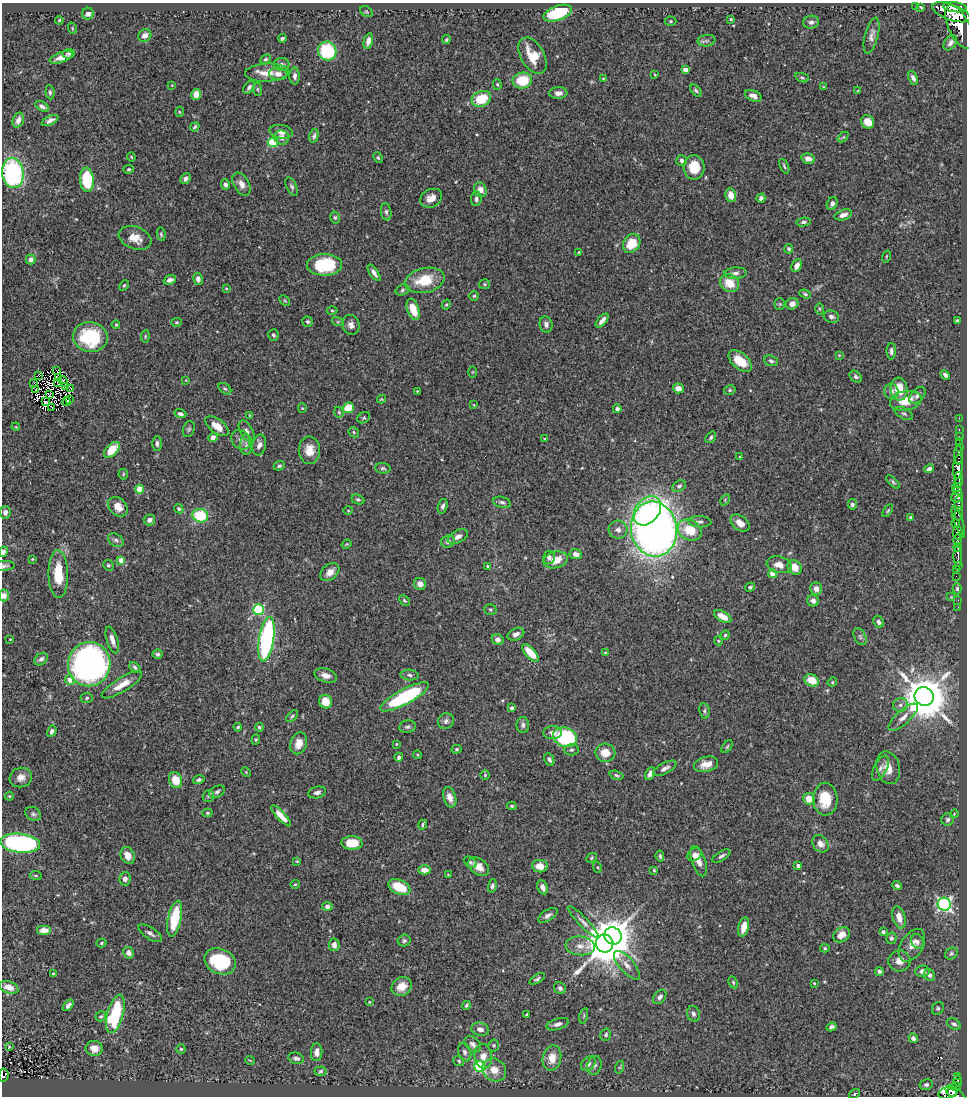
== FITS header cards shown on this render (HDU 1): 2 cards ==
NAXIS1  =                  965
NAXIS2  =                 1094

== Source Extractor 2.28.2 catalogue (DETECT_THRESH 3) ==
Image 965 x 1094 px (HDU 1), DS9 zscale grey, 1 PNG px = 1 image px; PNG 969 x 1098 px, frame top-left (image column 1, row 1094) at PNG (2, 3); each listed source drawn as its Kron ellipse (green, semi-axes under 4 px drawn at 4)
Background 0.708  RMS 0.026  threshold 0.0769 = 3 sigma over >= 5 px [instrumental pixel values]
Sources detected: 438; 5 with non-positive FLUX_AUTO (blend fragments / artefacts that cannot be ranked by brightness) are neither listed nor drawn; the other 433 listed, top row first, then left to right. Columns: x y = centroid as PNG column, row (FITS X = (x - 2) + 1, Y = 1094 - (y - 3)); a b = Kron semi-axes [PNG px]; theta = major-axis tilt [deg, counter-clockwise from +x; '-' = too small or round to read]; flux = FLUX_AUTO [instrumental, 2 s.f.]
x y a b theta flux
916 6 2 2 - 5.4
921 7 4 3 - 1.8
955 7 12 5 -8 1800
366 12 7 5 -35 2.4
951 12 20 8 -20 3500
558 13 15 7 20 100
88 14 6 6 - 7.6
731 19 3 3 - 1.7
59 20 4 3 - 1.7
671 21 6 4 -1 2.8
811 22 8 6 11 5.7
959 27 24 10 -64 3400
72 28 6 3 -72 2
145 35 7 6 - 11
872 35 18 6 75 10
282 38 4 3 - 3.5
446 40 4 3 - 2.4
368 41 8 4 78 10
706 41 9 6 6 5.3
950 43 8 5 54 6.9
327 51 9 9 - 110
69 54 6 4 6 3.8
533 56 20 11 -59 39
61 57 12 5 19 13
265 59 5 4 - 3.2
282 64 7 6 - 5.7
685 70 4 4 - 19
267 73 22 9 3 23
278 74 9 6 -7 9.5
655 75 4 2 - 1.4
295 76 8 5 -88 7.3
802 78 7 3 -18 2.6
913 78 7 4 -64 7
603 79 4 3 - 1.7
522 81 10 8 8 51
497 84 5 4 - 2.1
172 85 3 3 - 1.2
249 87 7 4 53 5.2
824 87 4 3 - 1.6
258 89 7 3 -82 2.1
696 90 7 4 -51 3.3
858 91 4 3 - 1.9
50 92 7 4 -84 3.4
558 93 9 5 3 8.1
196 95 5 4 - 17
753 96 9 5 -22 11
481 99 10 7 23 55
42 106 7 4 -32 5.5
179 112 5 3 - 1.7
18 120 8 5 69 10
50 120 9 4 27 7.1
868 122 7 6 - 20
195 127 5 3 - 2.6
281 132 12 7 -9 12
314 136 7 4 75 4.5
843 137 6 4 43 2.4
282 138 7 7 - 9
273 142 5 5 - 92
131 157 4 4 - 1.6
378 158 5 3 - 2.2
808 159 7 5 -15 9.5
682 160 5 5 - 4.6
784 166 7 3 -63 2.8
694 167 12 10 -85 48
129 169 5 4 - 2.2
13 173 15 10 -84 240
186 179 6 5 - 6.3
87 180 12 7 -86 87
225 184 5 4 - 6.3
241 184 12 7 -60 13
292 186 10 5 -63 4.4
480 190 7 6 - 12
731 195 7 5 -79 19
431 198 11 9 28 16
761 198 5 4 - 5.6
476 199 7 5 83 6.3
832 204 6 5 - 6.9
386 212 8 5 -83 4.2
843 215 9 5 18 9.5
335 217 6 4 -75 2.6
803 222 7 4 9 3.8
161 234 7 4 -80 2.9
135 238 17 11 -21 22
632 243 10 8 56 44
789 249 5 4 - 2.9
579 252 3 3 - 2.3
886 257 6 3 71 1.6
31 259 5 5 - 6.4
325 265 17 11 1 96
797 266 7 4 60 9.1
374 273 9 4 -56 7.3
735 273 11 5 2 7.2
198 279 6 5 - 8.4
170 280 6 4 20 6.8
425 280 20 12 12 57
730 283 10 8 -34 33
485 284 5 5 - 2.3
124 285 5 4 - 2.2
226 288 4 4 - 1.3
402 290 7 5 19 3.5
805 294 6 4 -22 2.6
474 296 5 5 - 2.3
285 300 6 4 -44 2.1
780 304 5 5 - 2.2
792 304 6 6 - 9.1
446 305 5 4 - 2.6
413 309 11 6 -70 35
819 309 6 4 -90 2.1
332 310 5 3 - 1.8
831 317 8 6 -18 6.4
957 320 3 3 - 2
602 321 8 4 49 8.6
176 322 5 4 - 2.3
308 322 5 5 - 3
338 322 6 4 -18 2.2
546 324 8 6 -75 5.8
116 325 4 3 - 2.1
351 325 10 8 -74 9
273 335 6 5 - 3.6
145 336 6 4 84 2.3
90 337 17 15 -12 110
891 351 8 4 90 5
839 355 4 3 - 1.4
740 361 14 8 -40 35
771 361 7 5 -20 4
57 370 3 2 - 2.6
473 372 6 4 89 1.9
38 375 2 2 - 2
945 375 5 4 - 5.8
58 377 4 2 - 0.76
856 377 7 5 -41 4.7
186 380 4 3 - 1.1
63 381 5 2 - 2.4
58 382 2 2 - 1.5
34 384 4 2 - 1.8
65 387 4 3 - 0.98
678 388 5 5 - 13
36 389 3 2 - 1.3
71 389 3 2 - 1.3
225 389 7 4 -38 3
899 389 11 8 -82 34
730 390 6 4 13 3.3
417 391 4 3 - 1.4
891 391 8 7 - 8
49 395 4 2 - 1.1
917 395 10 6 48 6.9
70 399 3 2 - 1.1
381 399 4 4 - 1.6
906 401 16 9 11 33
46 402 3 2 - 1.3
66 402 4 2 - 3.9
474 405 4 2 - 1.2
51 407 3 2 - 0.63
302 408 5 4 - 1.8
348 408 6 5 - 42
617 409 4 4 - 5
339 412 6 4 -70 2.3
904 413 10 5 -28 3.9
180 414 6 4 -22 5.7
249 415 4 2 - 1.4
364 418 7 5 35 2.8
959 418 2 2 - 8.6
217 426 13 7 -38 20
16 427 4 3 - 1.3
189 429 8 5 72 3.8
959 429 3 2 - 15
247 431 12 6 -60 7
354 432 5 4 - 2.4
959 436 2 2 - 10
213 437 5 4 - 9.1
711 437 6 4 53 3.5
545 439 4 4 - 1.8
241 440 10 8 -47 9.3
959 442 2 2 - 11
157 443 7 5 -90 5.1
246 445 10 6 87 5.8
259 445 10 7 78 9.4
959 447 2 2 - 7.8
112 450 10 5 47 42
309 450 14 10 -89 22
958 455 9 2 -90 59
739 457 3 2 - 1.4
279 466 6 4 23 3
958 466 12 5 83 970
383 468 8 5 -3 3.6
929 469 5 3 - 6.6
123 474 5 5 - 2.5
959 478 6 4 86 430
893 482 8 4 -45 3.2
959 482 4 4 - 290
679 486 7 5 34 4.3
955 488 3 3 - 88
140 489 4 4 - 43
957 491 4 3 - 130
957 497 6 5 - 290
358 500 6 4 -22 3.2
725 500 6 4 58 1.9
502 502 9 5 -17 5.2
959 503 7 4 87 360
852 504 5 4 - 4.5
443 506 7 4 72 4.9
118 507 11 8 -46 18
179 509 5 4 - 2.8
348 511 5 3 - 1.5
647 511 16 11 51 92
888 511 7 3 54 2.2
5 512 6 5 - 6.8
959 514 6 3 84 320
200 516 8 6 -17 76
911 517 4 3 - 3
149 520 6 5 - 7.2
958 521 17 4 -72 360
700 522 12 5 -3 6
740 523 11 7 -38 14
955 524 4 3 - 100
654 529 27 23 -81 1500
618 530 9 9 - 9.7
690 530 12 10 -28 45
958 533 6 5 - 1100
458 537 11 6 26 9.1
116 540 8 6 -33 5.2
957 540 5 3 - 240
448 541 7 6 - 6.8
347 544 5 4 - 1.6
958 547 4 3 - 230
3 552 5 4 - 6.2
576 554 6 5 - 9.7
958 556 10 3 -89 560
549 557 7 6 - 6.1
32 559 3 2 - 1.4
121 560 4 4 - 17
556 560 12 8 13 25
108 565 6 5 - 3
779 565 13 8 -12 16
4 566 10 5 4 4.5
487 566 3 3 - 1.9
958 566 3 2 - 37
795 567 8 6 -52 25
957 569 4 3 - 82
330 572 11 7 42 13
58 574 24 10 -89 55
773 574 4 4 - 27
956 576 2 2 - 5.9
420 584 6 6 - 11
750 587 5 4 - 3.2
816 589 6 6 - 11
957 589 6 4 89 3
4 596 6 5 - 10
951 597 4 4 - 1.7
958 600 3 2 - 1.4
404 601 6 4 -45 2.5
813 601 6 5 - 7.5
958 607 2 2 - 5.7
490 609 6 5 - 2.6
258 610 5 5 - 170
723 617 9 5 -31 20
878 622 6 5 - 7.1
516 634 9 5 27 7.4
725 635 4 4 - 2.5
860 637 9 5 -63 4.6
10 639 3 2 - 1.2
266 639 22 7 81 340
112 640 14 5 -73 13
498 640 6 5 - 7.7
718 641 4 4 - 1.7
530 653 11 5 -48 35
605 653 4 4 - 1.8
157 654 5 4 - 3.7
41 659 7 5 36 6.2
89 664 22 21 - 740
135 667 6 4 -40 3.9
326 675 11 6 -17 13
410 675 9 5 -3 4.6
70 680 5 4 - 15
812 680 7 6 - 28
832 682 5 4 - 1.9
122 685 23 7 32 23
405 697 27 7 28 160
924 697 10 9 - 8100
87 698 6 5 - 3.4
325 702 7 6 - 29
900 705 7 6 - 6.5
512 708 4 3 - 3.9
704 711 8 5 -82 3.7
292 716 7 4 45 2.6
903 717 19 7 42 13
446 721 8 7 - 6
523 725 8 6 -89 5.8
238 727 4 3 - 2.5
259 727 4 3 - 3
407 727 8 6 10 4.2
52 731 6 4 60 6
553 733 9 6 5 9.8
565 737 12 9 -21 160
256 740 5 4 - 2.4
299 743 11 8 73 18
396 744 3 3 - 1.5
727 747 7 4 54 2.5
457 749 5 4 - 2.5
571 750 7 5 1 4
605 753 10 9 - 23
418 755 4 3 - 1.4
399 757 4 4 - 4.8
549 759 6 4 -63 6.1
706 764 12 7 15 17
665 768 13 5 28 7.1
880 768 13 6 63 8
888 768 17 11 -75 21
246 772 5 3 - 1.6
650 773 7 4 64 8
485 775 5 5 - 2.1
616 775 7 4 -15 3
21 778 11 9 16 13
175 780 8 6 -68 31
199 780 6 4 15 3.8
217 792 8 5 27 4.8
317 792 9 5 15 5.9
9 796 4 4 - 1.8
208 796 6 5 - 3.2
450 797 10 6 -72 12
809 799 5 5 - 23
825 799 16 12 -87 48
512 806 5 4 - 2.5
207 813 5 4 - 2.6
33 814 8 6 -30 4.3
954 814 4 3 - 1.4
281 816 13 4 -47 18
948 819 6 6 - 4.6
423 825 5 3 - 3
20 843 20 9 -6 320
352 843 10 7 -1 37
820 844 9 7 -52 11
695 854 7 6 - 7.2
128 855 9 7 -63 15
660 856 5 3 - 3.1
721 856 10 4 32 4.7
592 858 6 4 44 2.3
297 861 4 3 - 1.7
699 861 16 7 -71 19
470 862 7 5 -34 3.6
540 866 8 6 -7 21
798 866 4 3 - 6.1
479 867 12 7 -36 17
597 867 5 4 - 2.1
425 870 6 4 -1 16
654 870 4 4 - 2.2
36 875 6 3 -9 1.9
448 875 3 2 - 1.5
125 879 7 5 83 8.6
295 884 5 4 - 2
897 885 5 3 - 4.2
492 886 7 4 77 4.4
399 887 11 7 -24 50
543 887 7 5 -65 8.1
944 904 6 6 - 380
327 906 5 4 - 6.9
548 915 11 5 31 6.4
899 917 11 6 -75 17
175 918 18 6 78 72
583 922 21 5 -46 9.5
744 927 10 5 76 20
44 930 7 5 0 13
883 932 4 3 - 4.9
150 933 13 5 -33 6.9
841 935 9 7 35 17
613 936 9 8 - 3200
891 938 6 5 - 4.2
404 941 6 6 - 3.5
917 941 7 6 - 5.3
101 943 5 4 - 2.6
605 943 9 9 - 5800
334 945 6 5 - 9.1
912 945 18 11 59 18
580 946 14 9 -6 16
825 948 5 4 - 2.3
128 953 6 5 - 9.3
951 953 7 5 36 3.3
220 961 16 12 -23 130
899 961 11 10 - 16
627 965 18 7 -49 12
879 971 4 4 - 5.5
922 971 7 5 4 8.3
53 973 4 3 - 1.7
929 975 6 5 - 5.8
537 979 8 3 32 3.5
733 982 6 4 -64 2.6
814 983 3 3 - 1.8
9 987 10 6 -17 15
402 987 10 9 - 20
560 988 6 5 - 5.1
660 997 8 5 52 6.1
369 1002 4 3 - 1.6
68 1005 7 4 46 5.9
466 1005 4 2 - 2.7
938 1008 7 5 59 3.3
115 1014 20 8 75 130
693 1014 8 6 -70 4.9
526 1015 4 2 - 2.2
101 1016 5 4 - 3.1
584 1016 8 3 77 2.4
558 1024 11 5 18 8.3
954 1024 7 5 -32 4.6
831 1027 5 4 - 3.9
480 1029 9 6 -14 9.4
606 1035 6 5 - 3.5
913 1038 5 4 - 6.8
473 1044 9 6 -42 6.5
494 1045 6 5 - 3.1
9 1047 3 2 - 1.6
94 1048 8 7 - 17
181 1049 4 4 - 2.4
317 1052 9 5 86 9.2
465 1052 9 6 -72 5.7
483 1056 12 9 -80 17
296 1058 8 5 -13 4.8
552 1058 12 9 78 25
250 1060 5 3 - 1.3
459 1061 6 5 - 2.6
588 1064 8 6 47 9.2
594 1065 9 7 74 6.4
480 1067 6 5 - 160
620 1067 6 4 71 2.6
494 1070 12 11 - 24
320 1071 6 4 5 3
3 1075 7 5 85 84
957 1076 3 2 - 13
958 1081 6 3 -83 66
926 1085 6 5 - 5.3
955 1087 5 4 - 46
952 1092 5 2 - 190
948 1093 10 6 16 330
854 1094 6 4 38 2.6
956 1095 13 5 -40 310
At the frame edge (FLAGS 8, measured only in part): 5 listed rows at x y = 3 552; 4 566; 4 596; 3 1075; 956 1095
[5 non-positive-flux detections neither listed nor drawn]